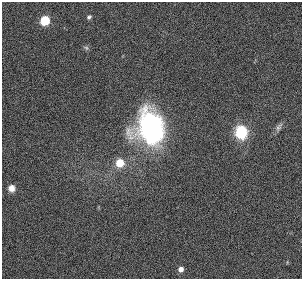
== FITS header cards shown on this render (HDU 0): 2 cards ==
NAXIS1  =                  300
NAXIS2  =                  277

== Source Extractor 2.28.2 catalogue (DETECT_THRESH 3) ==
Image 300 x 277 px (HDU 0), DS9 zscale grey, 1 PNG px = 1 image px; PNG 304 x 281 px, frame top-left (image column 1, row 277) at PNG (2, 2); no overlay
Background 5.08e-04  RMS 0.026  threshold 0.0781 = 3 sigma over >= 5 px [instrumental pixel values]
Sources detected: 9; all 9 listed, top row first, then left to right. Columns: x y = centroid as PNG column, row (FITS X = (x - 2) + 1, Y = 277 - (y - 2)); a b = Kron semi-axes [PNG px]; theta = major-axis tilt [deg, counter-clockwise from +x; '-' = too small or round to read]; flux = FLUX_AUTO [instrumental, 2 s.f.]
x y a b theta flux
89 17 6 5 - 3.8
45 21 6 6 - 72
86 48 8 5 -29 3.3
279 127 13 7 58 6.8
151 128 27 21 -77 440
241 132 13 11 -88 73
120 163 7 7 - 40
11 188 7 6 - 12
181 269 5 5 - 9.3